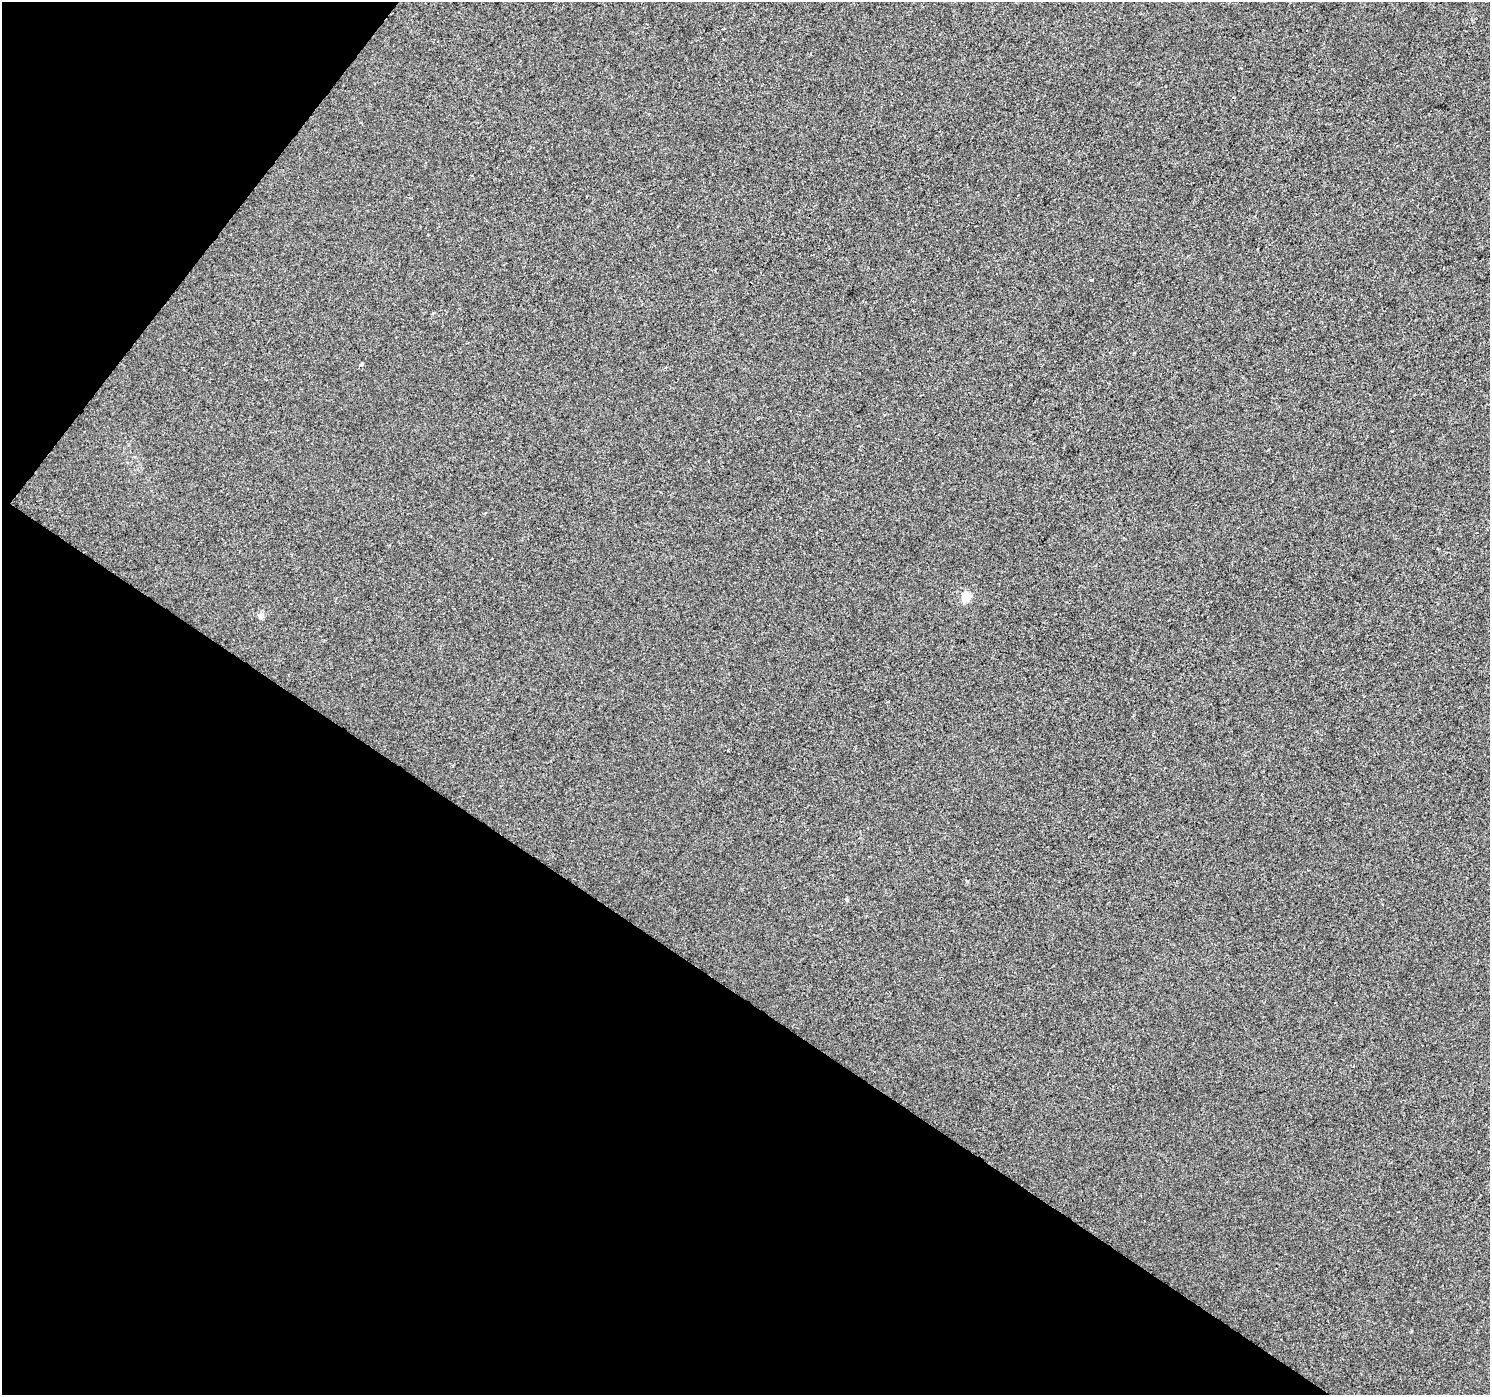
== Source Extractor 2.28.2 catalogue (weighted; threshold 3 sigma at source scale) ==
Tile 9 of 4 x 4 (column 1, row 3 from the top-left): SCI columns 6-1493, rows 1643-3035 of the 5957 x 6003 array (HDU 1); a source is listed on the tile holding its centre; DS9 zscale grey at full resolution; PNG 1492 x 1397 px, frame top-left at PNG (2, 2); no overlay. Shown black and unused: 34% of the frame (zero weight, under 2 of 3 exposures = <1% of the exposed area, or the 3 px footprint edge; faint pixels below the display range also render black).
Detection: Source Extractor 2.28.2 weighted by HDU 2 'WHT'; one run over the whole footprint, this tile lists its part. Background 8.40e-04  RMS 0.0058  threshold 0.026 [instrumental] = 3 sigma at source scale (4.5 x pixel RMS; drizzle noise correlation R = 1.50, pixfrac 1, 0.0396/0.0396 arcsec/px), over >= 5 px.
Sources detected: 4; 1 cosmic-ray / hot-pixel residue — not listed; the other 3 listed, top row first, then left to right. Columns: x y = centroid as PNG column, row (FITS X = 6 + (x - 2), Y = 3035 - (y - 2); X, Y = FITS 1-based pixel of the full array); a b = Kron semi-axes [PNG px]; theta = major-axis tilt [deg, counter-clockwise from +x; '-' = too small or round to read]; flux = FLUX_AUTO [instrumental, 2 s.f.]
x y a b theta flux
1091 281 4 2 - 0.47
966 597 5 5 - 27
261 616 8 7 - 1.9